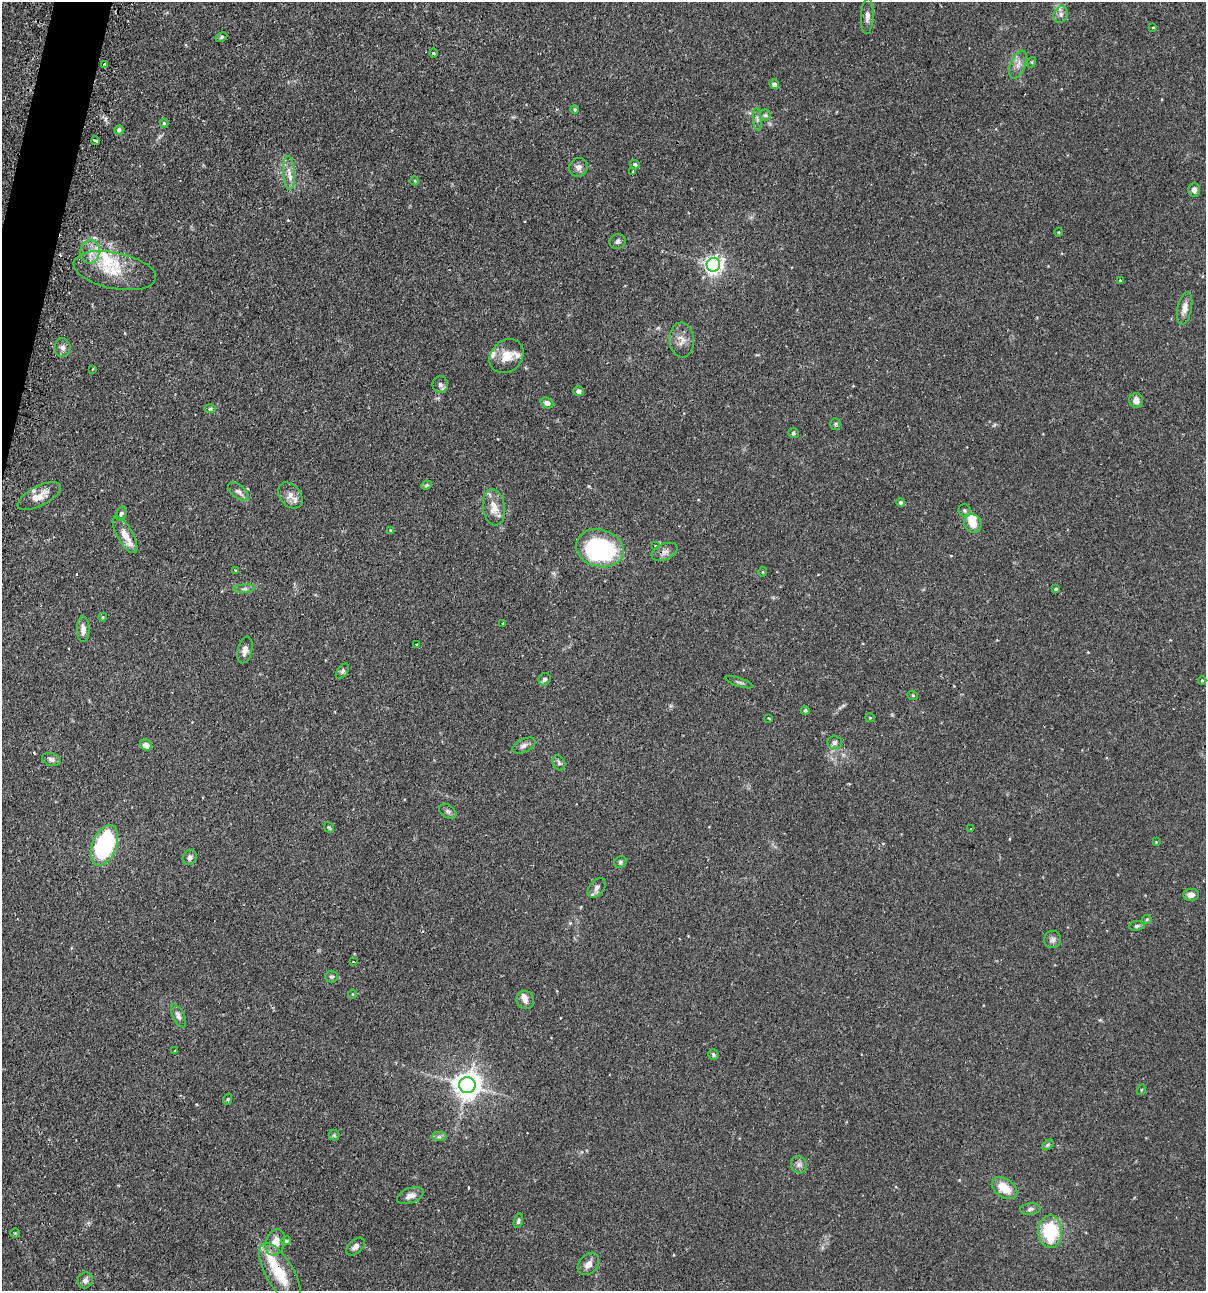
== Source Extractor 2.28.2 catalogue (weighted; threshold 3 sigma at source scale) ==
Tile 11 of 4 x 4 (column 3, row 3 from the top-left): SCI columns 2562-3765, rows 1325-2613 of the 5247 x 5227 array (HDU 1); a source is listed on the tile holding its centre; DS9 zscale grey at full resolution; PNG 1208 x 1293 px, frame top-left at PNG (2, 2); each listed source drawn as its Kron ellipse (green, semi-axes under 4 px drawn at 4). Shown black and unused: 1% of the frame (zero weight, under 2 of 3 exposures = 4% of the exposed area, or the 3 px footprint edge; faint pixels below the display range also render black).
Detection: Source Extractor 2.28.2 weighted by HDU 2 'WHT'; one run over the whole footprint, this tile lists its part. Background 0.115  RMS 0.0055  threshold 0.0248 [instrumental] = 3 sigma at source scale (4.5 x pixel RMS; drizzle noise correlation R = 1.50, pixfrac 1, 0.05/0.05 arcsec/px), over >= 5 px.
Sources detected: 129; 5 cosmic-ray / hot-pixel residue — neither listed nor drawn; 11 inside a brighter listed object's ellipse — not listed separately; the other 113 listed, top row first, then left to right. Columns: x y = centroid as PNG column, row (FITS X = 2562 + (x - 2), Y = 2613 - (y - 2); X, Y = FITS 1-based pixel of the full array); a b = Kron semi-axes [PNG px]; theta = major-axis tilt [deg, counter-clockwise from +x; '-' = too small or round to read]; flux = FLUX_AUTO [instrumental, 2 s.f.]
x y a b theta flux
1061 14 9 7 62 2
867 16 18 6 87 2.9
1153 27 4 2 - 0.38
221 37 6 4 28 0.77
434 53 4 3 - 0.4
1032 62 5 3 - 0.5
104 64 3 2 - 0.45
1018 65 15 7 68 3.5
774 84 5 4 - 2
575 109 4 4 - 0.66
765 115 5 5 - 0.85
757 119 11 3 -85 1.2
164 123 4 4 - 0.71
119 130 5 4 - 1.4
96 141 4 3 - 2
635 164 5 4 - 1.4
578 167 9 9 - 2.5
633 171 3 2 - 0.45
289 173 17 6 -86 3.8
415 181 4 3 - 0.41
1194 190 7 5 -88 2.4
1059 232 4 3 - 0.42
618 241 8 7 - 1.7
90 252 12 9 81 4.8
713 265 7 6 - 230
115 271 42 18 -12 18
1120 281 3 3 - 0.63
1185 308 17 7 79 3.7
682 340 17 12 -86 4.5
63 348 9 8 - 2.1
506 356 18 15 46 7.8
92 369 3 2 - 0.5
440 385 8 7 - 1.6
579 391 5 5 - 1.7
1136 401 7 7 - 3.1
547 403 6 5 - 2.1
210 409 6 4 2 0.78
835 424 5 5 - 0.77
793 433 5 5 - 0.83
426 485 5 4 - 0.71
238 492 12 6 -40 2
290 495 14 10 -50 4.2
39 496 24 9 27 6.7
901 502 4 4 - 1.2
494 507 18 11 -82 6.6
964 510 6 6 - 0.91
121 514 7 5 73 1.2
973 523 9 8 - 5.6
390 530 4 4 - 0.6
125 535 21 8 -60 6
655 546 3 3 - 0.57
600 548 24 18 -15 67
664 552 13 8 23 3.1
235 570 2 2 - 0.44
763 572 5 3 - 0.51
244 589 11 4 5 1.4
1056 589 4 4 - 0.68
103 617 4 4 - 0.52
503 623 3 3 - 0.47
83 629 13 6 -89 3
417 644 3 3 - 1.1
245 650 13 7 76 2.8
342 671 9 5 54 1.1
545 679 6 6 - 1.4
1202 680 4 4 - 0.58
739 682 14 3 -18 1
913 696 5 3 - 0.51
805 710 4 4 - 0.9
769 718 3 2 - 0.57
870 718 5 4 - 0.5
834 742 7 7 - 1.8
146 745 6 5 - 3.7
524 746 12 6 25 2.2
51 759 9 6 -20 1.7
559 763 8 6 -63 1.2
448 811 9 6 -32 1.5
329 827 6 4 -52 0.65
971 829 3 3 - 1.2
1156 842 4 4 - 0.4
104 845 21 12 68 64
190 857 8 6 58 1.9
620 862 6 5 - 0.95
597 888 11 7 50 2.4
1191 895 8 6 2 2.5
1147 919 5 4 - 0.57
1137 926 8 5 8 1.2
1053 939 8 8 - 1.8
353 962 3 2 - 0.73
331 977 6 6 - 0.96
352 994 4 3 - 0.38
525 1000 9 9 - 2.7
178 1016 12 5 -63 2.4
175 1051 4 2 - 0.37
713 1055 5 5 - 0.98
467 1085 8 8 - 610
1141 1090 5 3 - 0.44
228 1099 5 3 - 0.57
334 1135 5 5 - 0.81
439 1137 7 4 0 1.2
1048 1145 6 4 37 0.74
799 1165 9 8 - 2
1004 1188 14 9 -36 9.8
410 1196 14 7 20 3.3
1030 1209 10 5 6 1.6
518 1221 7 4 75 1.1
1050 1232 16 12 89 29
15 1233 4 4 - 0.49
286 1241 5 4 - 0.8
275 1242 13 9 73 5.7
355 1247 11 6 41 2.6
588 1264 13 9 49 3.8
280 1273 33 14 -60 19
85 1280 8 7 - 2.1
Overlapping masked pixels (flux is a lower limit): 1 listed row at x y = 280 1273